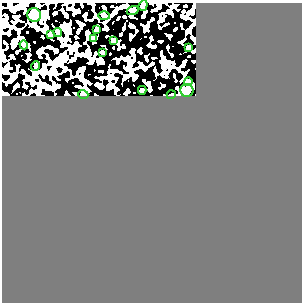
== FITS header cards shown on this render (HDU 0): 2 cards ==
NAXIS1  =                  300
NAXIS2  =                  300

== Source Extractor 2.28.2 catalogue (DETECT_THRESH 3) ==
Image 300 x 300 px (HDU 0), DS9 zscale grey, 1 PNG px = 1 image px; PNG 304 x 304 px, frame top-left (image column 1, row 300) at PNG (2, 3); each listed source drawn as its Kron ellipse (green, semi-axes under 4 px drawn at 4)
Background 0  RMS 0.34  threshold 1.02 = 3 sigma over >= 5 px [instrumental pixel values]
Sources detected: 18; all 18 listed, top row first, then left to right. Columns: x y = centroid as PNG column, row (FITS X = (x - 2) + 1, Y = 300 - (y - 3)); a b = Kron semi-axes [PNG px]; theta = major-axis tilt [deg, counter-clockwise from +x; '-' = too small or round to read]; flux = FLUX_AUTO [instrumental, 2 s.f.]
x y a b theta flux
143 5 5 4 - 30
133 10 6 3 19 24
34 15 7 7 - 1300
104 16 6 4 -2 26
96 30 4 3 - 30
58 32 4 4 - 31
50 34 4 4 - 55
94 39 3 3 - 36
113 40 3 2 - 19
24 45 5 4 - 32
189 48 4 4 - 27
102 52 3 3 - 34
35 66 5 3 - 19
188 81 4 4 - 42
142 90 4 4 - 77
187 90 6 6 - 120
83 94 5 3 - 18
171 95 4 2 - 23